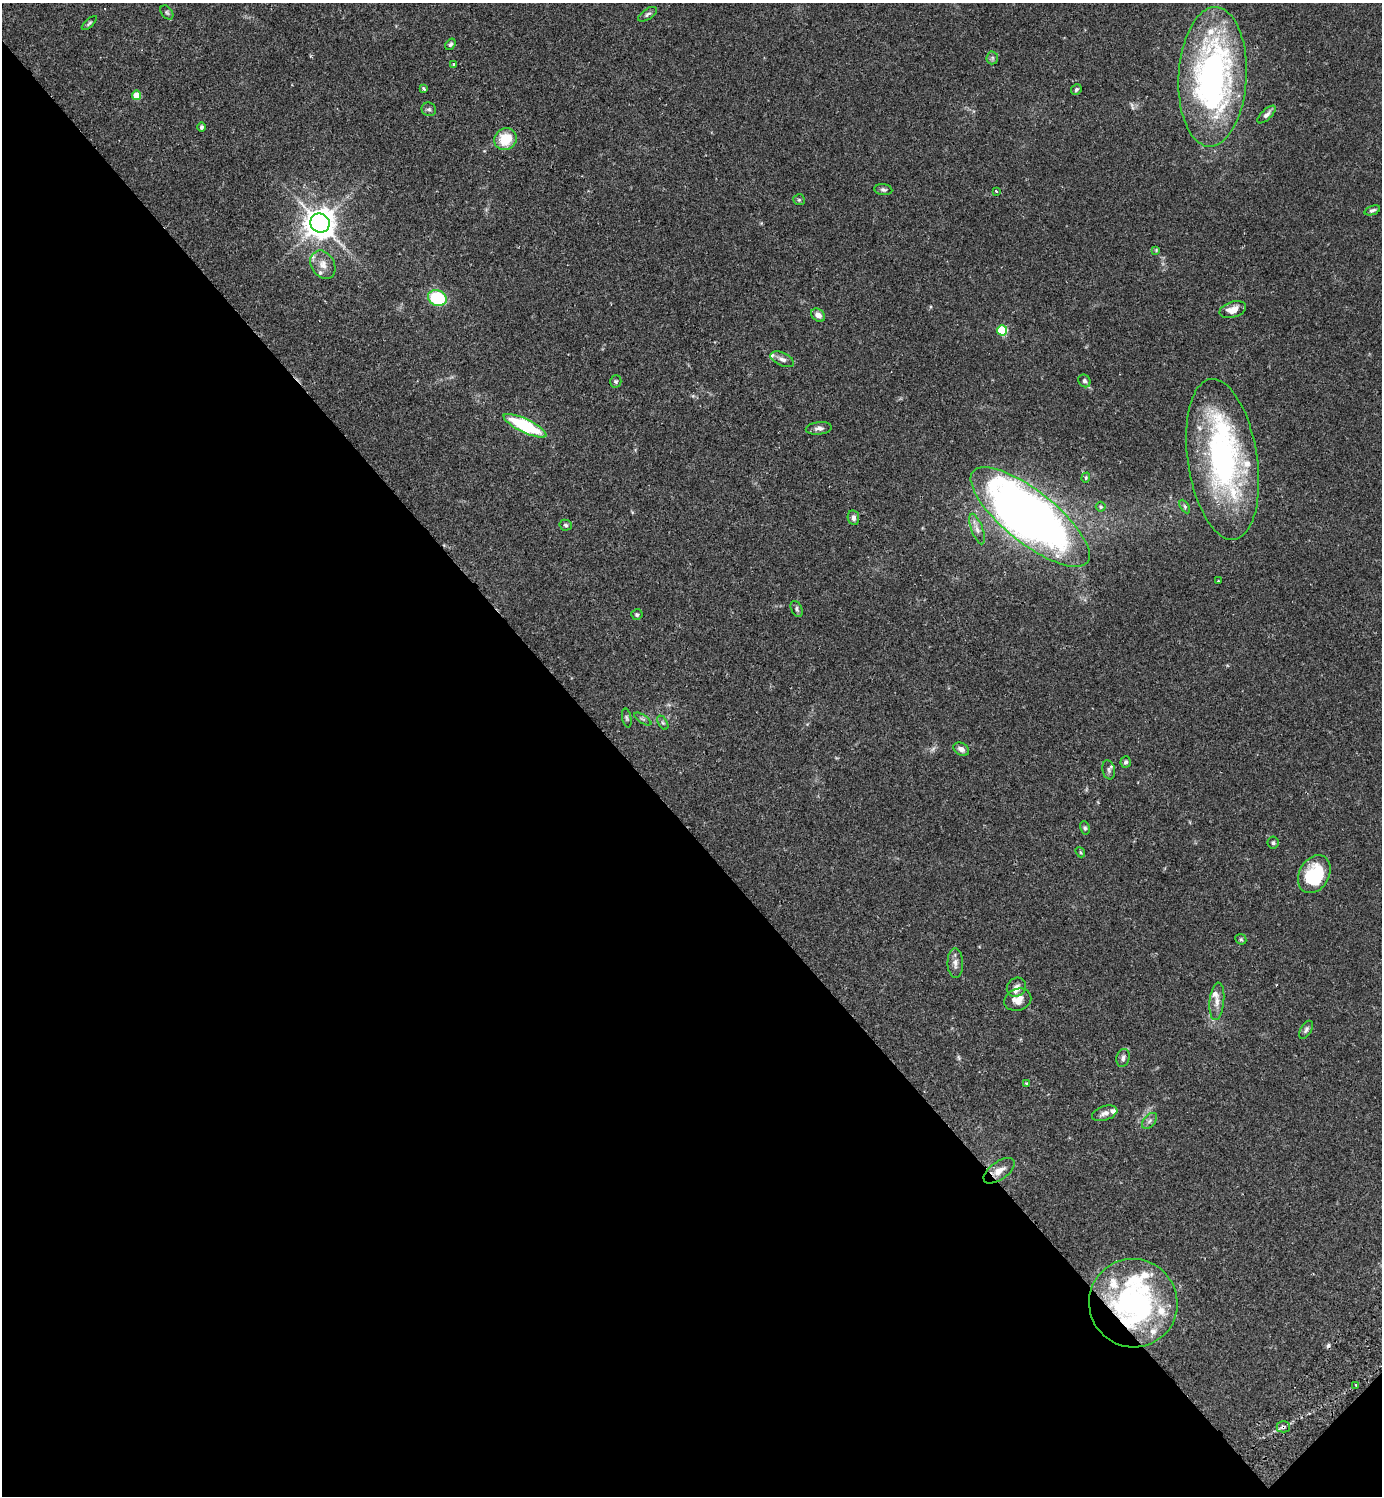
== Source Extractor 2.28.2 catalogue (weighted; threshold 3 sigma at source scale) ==
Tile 14 of 4 x 4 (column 2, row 4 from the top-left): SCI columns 1724-3103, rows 45-1538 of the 6066 x 6070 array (HDU 1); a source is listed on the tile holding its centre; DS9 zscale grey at full resolution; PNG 1384 x 1498 px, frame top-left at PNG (2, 3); each listed source drawn as its Kron ellipse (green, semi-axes under 4 px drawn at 4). Shown black and unused: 45% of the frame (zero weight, under 2 of 3 exposures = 3% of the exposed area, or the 3 px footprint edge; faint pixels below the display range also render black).
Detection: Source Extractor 2.28.2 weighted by HDU 2 'WHT'; one run over the whole footprint, this tile lists its part. Background 0.0889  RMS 0.0056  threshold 0.0254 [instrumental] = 3 sigma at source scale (4.5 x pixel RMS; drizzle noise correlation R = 1.50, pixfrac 1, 0.05/0.05 arcsec/px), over >= 5 px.
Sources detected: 83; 2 too faint to see at this stretch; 2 inside a brighter object's white glare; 1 cosmic-ray / hot-pixel residue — neither listed nor drawn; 13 inside a brighter listed object's ellipse — not listed separately; the other 65 listed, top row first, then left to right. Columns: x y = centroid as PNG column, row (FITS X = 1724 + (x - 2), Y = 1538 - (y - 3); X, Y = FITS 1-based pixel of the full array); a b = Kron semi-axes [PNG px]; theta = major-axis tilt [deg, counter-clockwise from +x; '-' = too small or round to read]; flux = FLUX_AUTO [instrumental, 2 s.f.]
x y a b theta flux
167 12 8 5 -50 1
647 14 10 5 34 1.5
89 23 9 4 42 0.99
450 44 6 4 56 1.1
992 58 6 6 - 1.3
454 64 3 3 - 0.96
1213 77 70 34 87 180
424 89 4 3 - 1.5
1076 89 5 5 - 1.1
137 95 5 4 - 13
429 109 7 6 - 1.3
1267 114 11 5 44 2.2
202 127 5 4 - 1.3
505 139 11 10 - 13
883 190 9 5 -8 1.3
996 191 3 2 - 1.1
799 200 6 5 - 0.86
1372 210 8 4 21 1.4
320 223 10 9 - 750
1156 250 4 4 - 0.47
323 265 15 11 -58 5.7
437 298 9 7 -20 31
1233 310 14 8 18 5.5
818 315 8 6 -42 3.4
1002 330 5 5 - 34
782 359 12 6 -25 2.6
616 381 6 5 - 0.98
1084 381 7 6 - 1.6
525 426 23 7 -26 38
819 428 13 6 5 2.4
1222 459 81 35 -81 130
1086 478 5 4 - 0.68
1101 507 5 5 - 0.83
1185 507 7 4 -60 0.98
1030 517 73 26 -39 500
853 518 7 5 -79 2.2
566 525 6 5 - 0.98
977 529 16 5 -70 3
1218 581 3 2 - 0.38
797 609 9 5 -65 1.3
637 615 5 5 - 0.98
627 718 10 4 -78 1.1
643 719 10 4 -33 1.1
663 723 8 4 -58 1.1
961 749 8 6 -32 2.5
1126 762 6 5 - 1.3
1109 770 9 6 -79 1.7
1085 828 7 4 -80 1
1273 843 6 5 - 1.1
1080 852 5 4 - 0.81
1314 874 20 15 60 30
1241 939 6 5 - 0.86
955 963 15 7 -88 3
1016 987 10 9 - 3.2
1018 1000 14 10 20 5.5
1217 1001 19 7 84 4.4
1306 1030 10 5 59 1.4
1123 1058 9 6 75 1.9
1026 1083 4 3 - 0.51
1105 1113 13 7 18 2.6
1149 1121 9 5 49 1.6
999 1171 18 9 36 5.7
1133 1303 44 44 - 120
1356 1385 3 2 - 0.85
1283 1427 7 5 0 1.3
Overlapping masked pixels (flux is a lower limit): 2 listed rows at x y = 1133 1303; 1283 1427